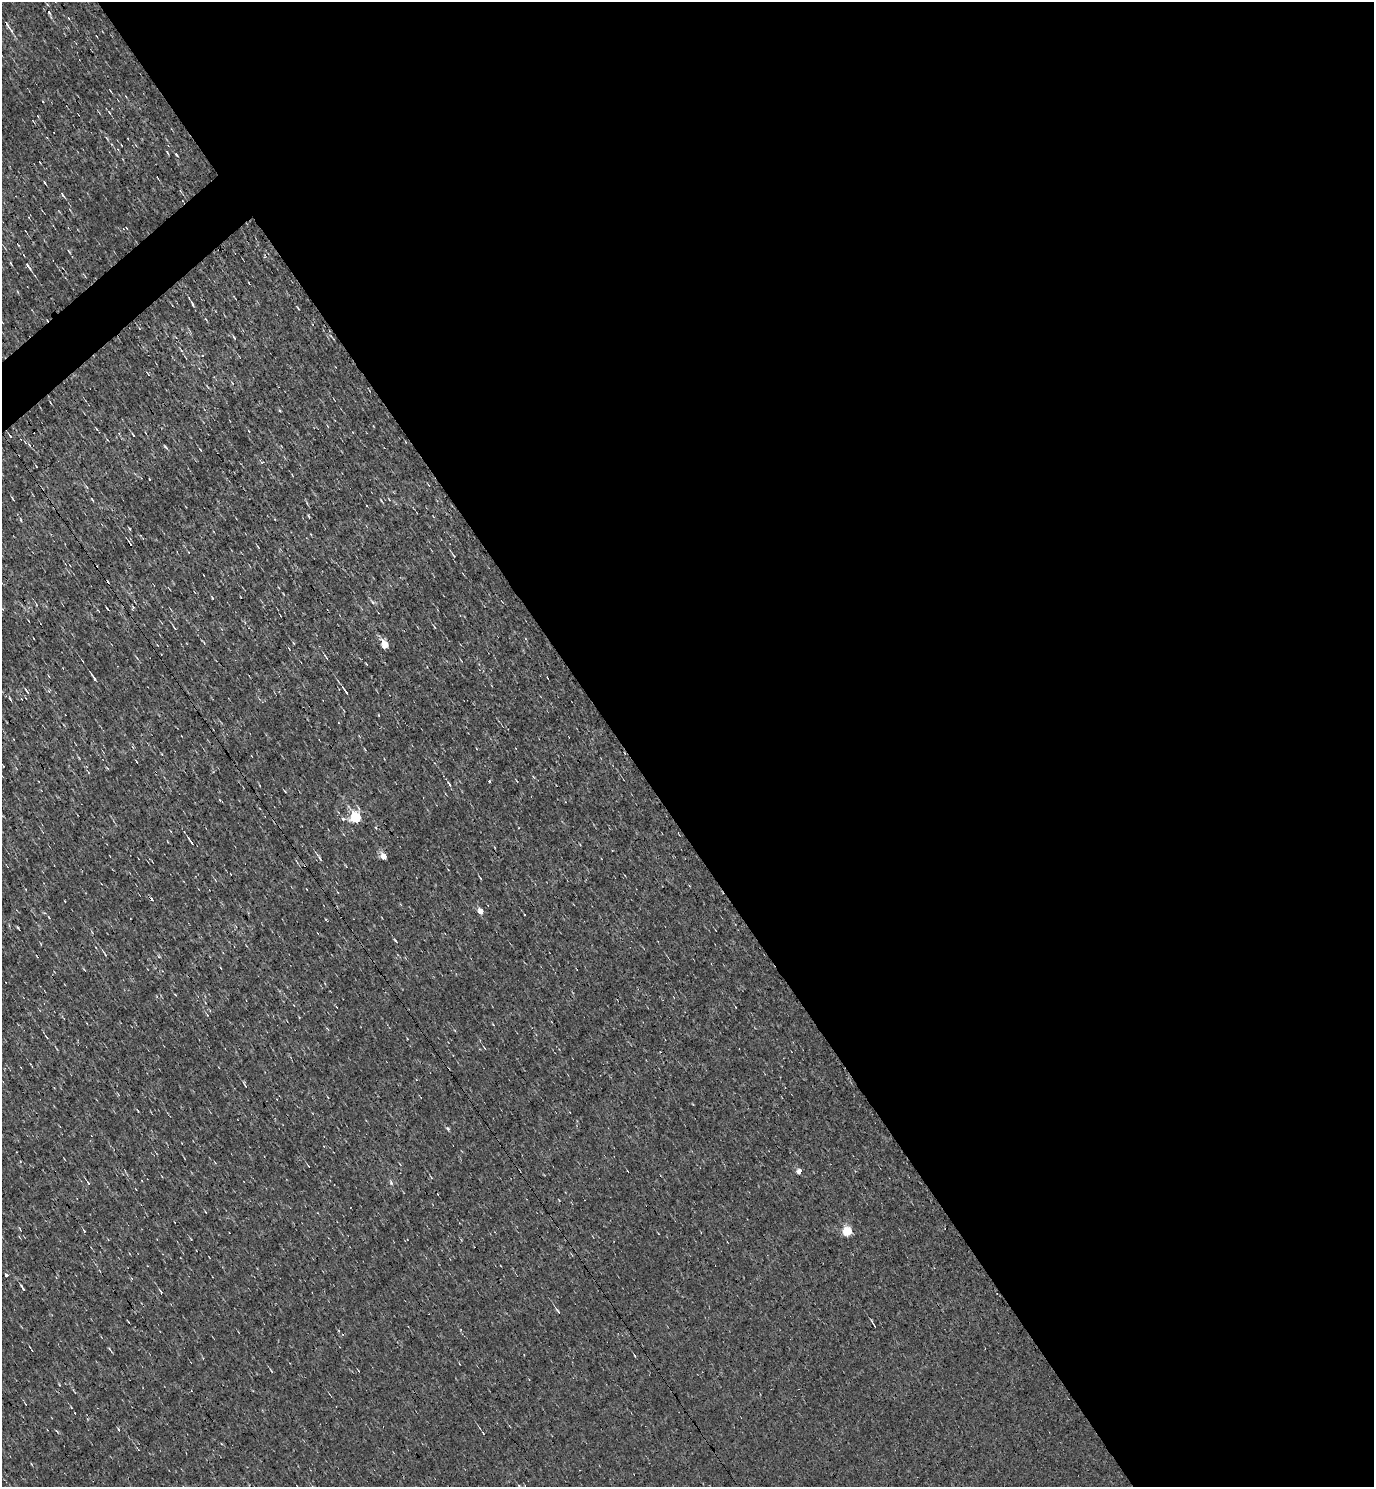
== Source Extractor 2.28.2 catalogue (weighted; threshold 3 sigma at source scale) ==
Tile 8 of 4 x 4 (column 4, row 2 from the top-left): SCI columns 4269-5640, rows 2969-4453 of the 5935 x 5937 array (HDU 1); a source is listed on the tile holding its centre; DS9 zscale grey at full resolution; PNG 1376 x 1489 px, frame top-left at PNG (2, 2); no overlay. Shown black and unused: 56% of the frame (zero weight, under 3 of 4 exposures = <1% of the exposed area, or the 3 px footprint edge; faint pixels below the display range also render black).
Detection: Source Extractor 2.28.2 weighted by HDU 2 'WHT'; one run over the whole footprint, this tile lists its part. Background 0.00207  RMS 0.043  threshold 0.193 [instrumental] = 3 sigma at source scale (4.5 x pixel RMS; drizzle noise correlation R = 1.50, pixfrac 1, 0.05/0.05 arcsec/px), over >= 5 px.
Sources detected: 75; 3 cosmic-ray / hot-pixel residue — not listed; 1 inside a brighter listed object's ellipse — not listed separately; the other 71 listed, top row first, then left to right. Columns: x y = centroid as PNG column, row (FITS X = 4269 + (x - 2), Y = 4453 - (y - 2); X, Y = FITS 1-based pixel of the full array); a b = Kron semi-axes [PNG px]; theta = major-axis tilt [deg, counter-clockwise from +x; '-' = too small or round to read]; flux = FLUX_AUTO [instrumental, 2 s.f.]
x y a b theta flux
7 24 13 3 -55 13
110 113 4 3 - 4
107 138 7 3 -46 4.8
168 145 4 3 - 3.6
167 152 6 2 -70 4.4
176 155 6 3 -51 5.2
62 195 7 2 -53 6.5
69 251 6 2 -46 3.9
265 256 7 3 81 5.1
11 263 7 3 -60 4.6
28 267 12 3 -54 11
249 283 3 2 - 2.5
192 304 8 3 -67 7.8
96 429 3 3 - 4
133 435 5 2 - 4.3
10 436 5 3 - 4.4
29 445 7 4 -58 6.7
166 447 6 3 -52 6.2
36 466 3 2 - 2.9
292 475 3 2 - 2.6
92 499 6 2 -56 4.2
389 499 4 2 - 2.7
367 506 3 2 - 3.3
308 516 5 3 - 4.1
20 520 6 3 -74 5
453 555 7 2 -56 4.4
204 575 3 2 - 2.4
212 598 4 3 - 4.3
373 602 7 4 -37 8.2
133 607 6 4 71 6.3
434 627 5 3 - 3.7
174 628 7 2 -59 4.6
385 645 6 5 - 110
289 649 4 2 - 2.5
326 657 7 2 -59 4.7
94 678 8 2 -55 9.2
345 691 11 3 -54 14
10 699 5 3 - 4.2
378 715 4 3 - 2.9
489 782 3 3 - 17
220 800 5 3 - 3.4
356 817 5 5 - 440
343 819 4 4 - 8.8
191 843 9 3 -53 11
384 856 5 4 - 54
319 858 10 3 -57 9
480 878 5 2 - 3.7
481 911 5 4 - 40
49 917 4 2 - 3.2
395 941 7 3 -45 4.9
105 954 6 3 -47 4.8
47 1037 5 2 - 4.2
484 1048 4 2 - 3.3
245 1085 9 3 -60 6.1
448 1129 6 4 -68 7.7
799 1171 5 4 - 28
88 1183 5 3 - 4.5
391 1183 8 5 -64 8.4
84 1230 5 3 - 5
847 1231 5 5 - 220
6 1275 3 3 - 16
22 1288 7 2 -58 8.2
160 1291 6 2 -54 5.2
558 1311 9 3 -55 7.6
128 1322 5 2 - 3
873 1324 9 2 -57 6.8
635 1356 4 2 - 3
271 1371 8 2 -51 4.2
71 1407 3 3 - 2.8
118 1429 4 3 - 4.4
483 1433 3 2 - 2.9
Overlapping masked pixels (flux is a lower limit): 1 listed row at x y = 7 24
Unlisted compact peaks at least as high as the median listed source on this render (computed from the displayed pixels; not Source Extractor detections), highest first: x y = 18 928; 129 528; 234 337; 280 411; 449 784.